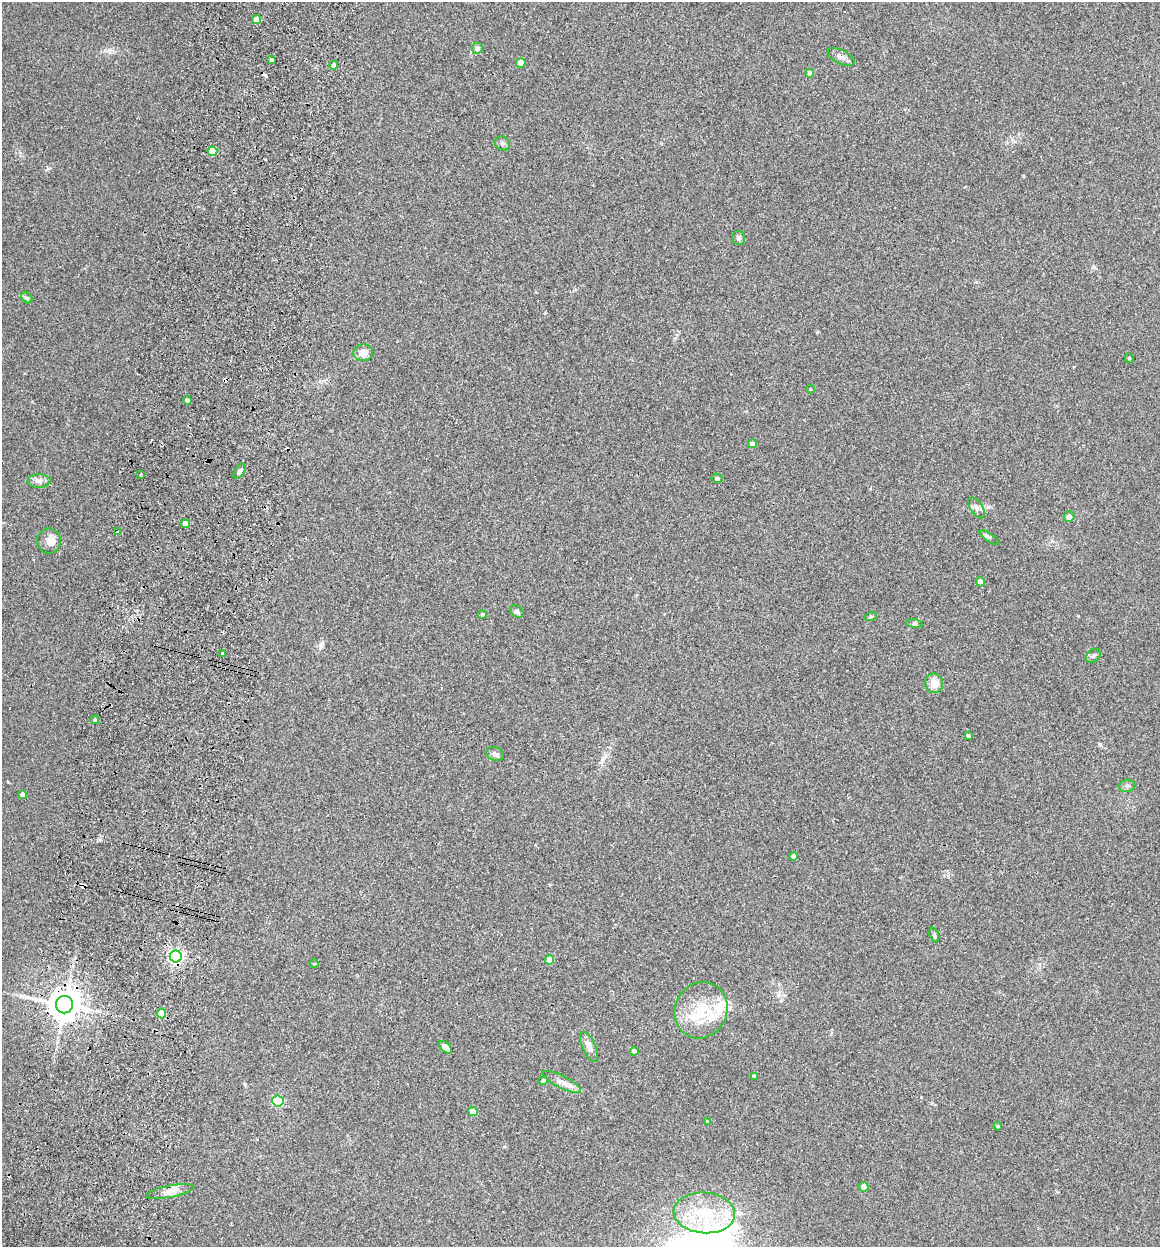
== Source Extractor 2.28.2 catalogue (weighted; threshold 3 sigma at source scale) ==
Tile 7 of 4 x 4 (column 3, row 2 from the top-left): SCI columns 2498-3655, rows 2504-3748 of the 5112 x 5007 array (HDU 1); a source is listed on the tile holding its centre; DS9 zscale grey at full resolution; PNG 1162 x 1249 px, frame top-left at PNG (2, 2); each listed source drawn as its Kron ellipse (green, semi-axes under 4 px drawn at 4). Shown black and unused: <1% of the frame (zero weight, under 2 of 3 exposures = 3% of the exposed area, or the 3 px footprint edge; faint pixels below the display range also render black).
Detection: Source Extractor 2.28.2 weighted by HDU 2 'WHT'; one run over the whole footprint, this tile lists its part. Background 0.0477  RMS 0.0086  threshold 0.0386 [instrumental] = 3 sigma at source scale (4.5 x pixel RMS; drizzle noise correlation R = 1.50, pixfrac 1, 0.05/0.05 arcsec/px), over >= 5 px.
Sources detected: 69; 5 cosmic-ray / hot-pixel residue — neither listed nor drawn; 4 inside a brighter listed object's ellipse — not listed separately; the other 60 listed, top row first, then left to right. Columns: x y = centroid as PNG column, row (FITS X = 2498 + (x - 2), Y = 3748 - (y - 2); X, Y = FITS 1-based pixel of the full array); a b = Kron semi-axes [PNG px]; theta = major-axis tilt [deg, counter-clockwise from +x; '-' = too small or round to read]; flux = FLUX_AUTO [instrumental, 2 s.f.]
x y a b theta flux
256 20 4 4 - 12
477 48 5 5 - 4.8
841 57 14 7 -27 4.2
271 60 3 3 - 25
521 63 4 4 - 14
334 65 4 4 - 4.5
810 73 4 4 - 6.3
502 143 8 7 - 2.2
212 151 5 5 - 24
739 238 7 6 - 2.2
27 298 6 5 - 1.4
363 353 10 8 3 8.9
1129 358 5 4 - 1.1
810 389 4 3 - 0.67
187 400 4 4 - 2.9
752 444 4 4 - 4.8
239 471 8 5 57 2
141 475 4 3 - 0.87
717 478 5 4 - 2.1
39 481 11 7 0 3.7
977 508 12 6 -57 2.8
1069 517 5 5 - 5.1
185 524 4 4 - 6
118 532 3 3 - 1.5
989 537 11 4 -34 1.6
49 541 12 12 - 6.2
980 582 4 4 - 6.3
517 612 7 5 -41 2.5
482 615 4 4 - 2.9
871 616 6 4 19 0.94
914 624 8 4 -8 1.5
223 653 4 3 - 1.2
1093 656 8 6 43 1.7
934 683 10 8 -77 9.2
95 720 4 4 - 1.7
968 736 4 3 - 2
495 754 9 6 -27 2.6
1127 786 8 6 13 2.1
22 795 4 4 - 4.3
793 856 4 4 - 3
934 935 8 4 -70 1.3
176 956 6 6 - 210
549 960 4 4 - 11
314 964 4 3 - 0.68
64 1005 8 8 - 1700
701 1010 29 26 64 33
161 1014 5 4 - 23
445 1047 8 4 -41 8.3
589 1047 16 6 -66 6.1
634 1051 4 4 - 6.1
754 1076 4 4 - 1.9
543 1081 5 4 - 2.2
562 1082 21 6 -27 5.9
278 1101 5 5 - 71
473 1111 5 4 - 12
708 1122 3 3 - 2.6
998 1126 4 4 - 1.3
864 1187 5 4 - 9
170 1192 24 6 10 6.6
704 1213 31 20 -4 39
Overlapping masked pixels (flux is a lower limit): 2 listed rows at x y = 176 956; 64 1005